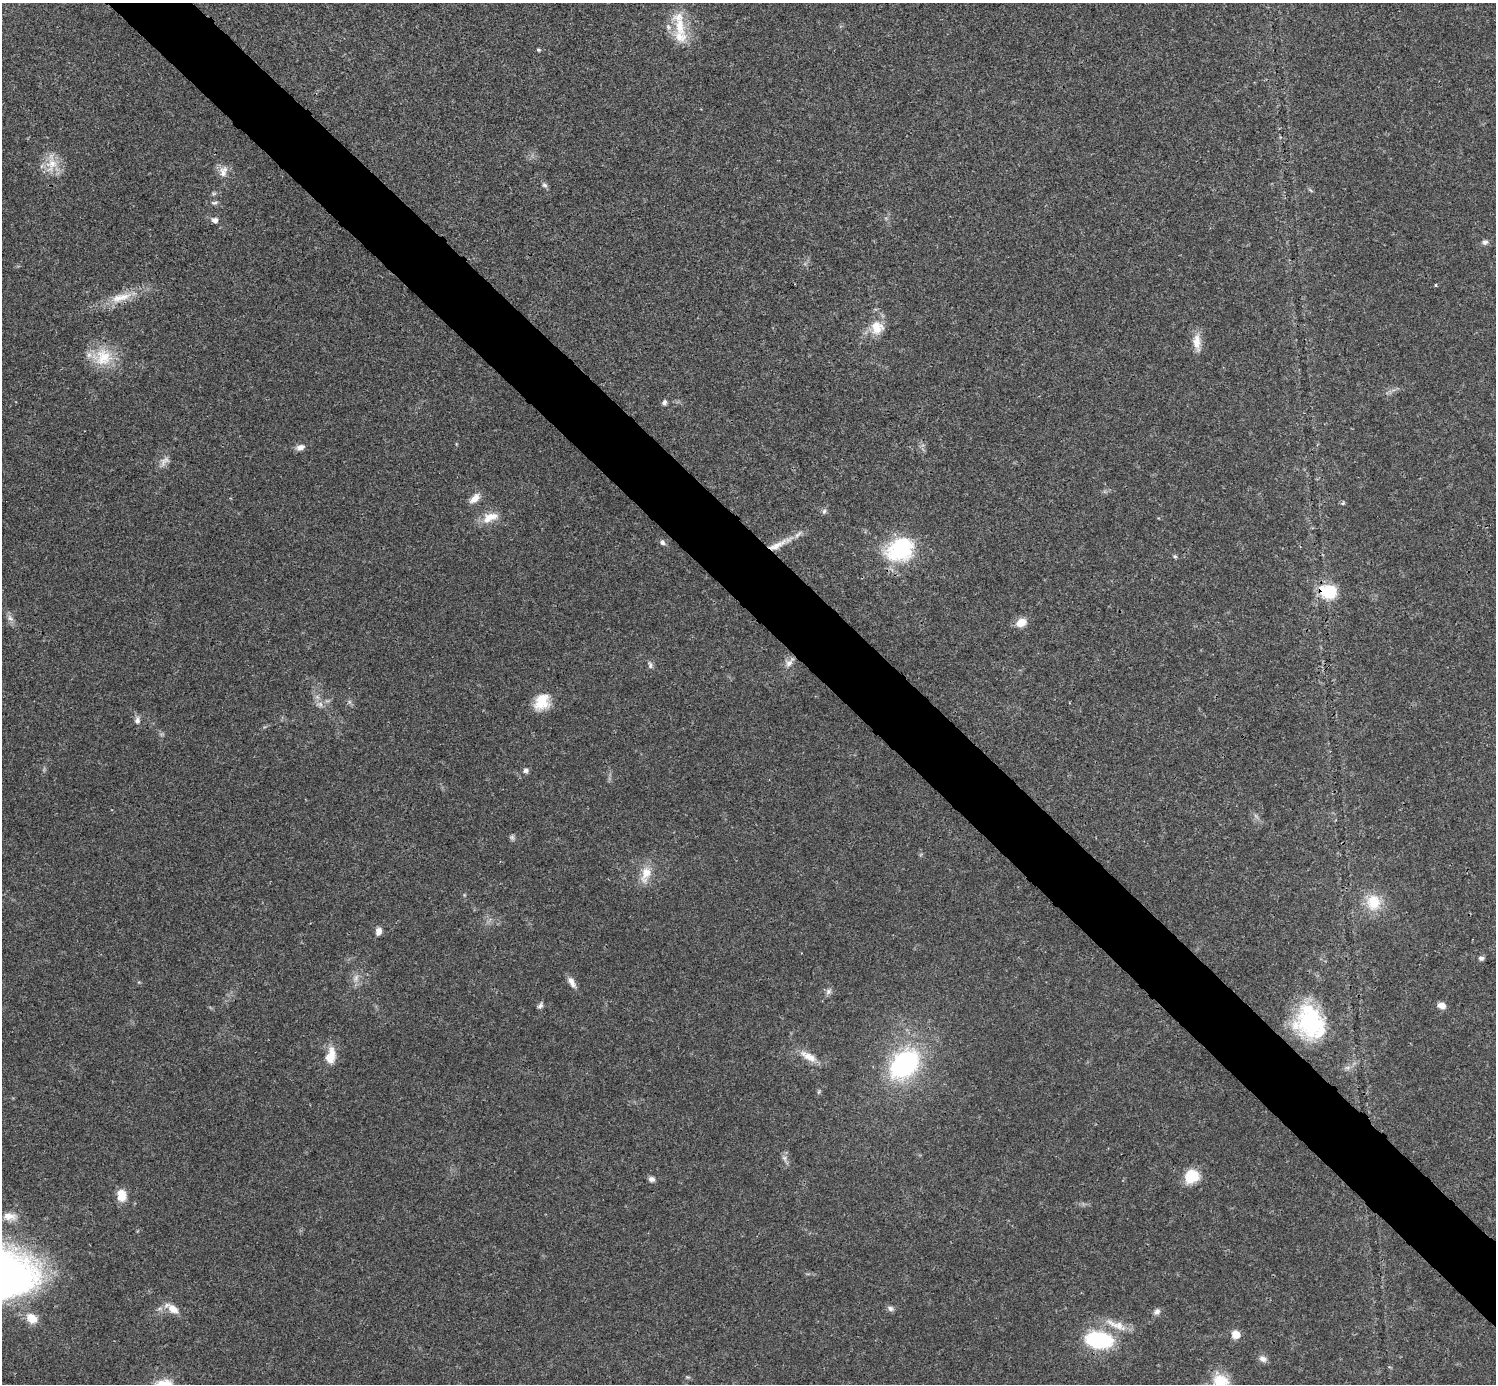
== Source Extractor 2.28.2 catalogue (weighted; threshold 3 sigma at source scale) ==
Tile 6 of 4 x 4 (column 2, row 2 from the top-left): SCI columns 1495-2988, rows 2921-4302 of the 5984 x 5984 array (HDU 1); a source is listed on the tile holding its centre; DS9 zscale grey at full resolution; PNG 1498 x 1386 px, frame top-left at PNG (2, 3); no overlay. Shown black and unused: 5% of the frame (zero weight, under 3 of 4 exposures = <1% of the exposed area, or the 3 px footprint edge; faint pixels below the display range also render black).
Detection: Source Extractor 2.28.2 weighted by HDU 2 'WHT'; one run over the whole footprint, this tile lists its part. Background 0.021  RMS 0.0022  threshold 0.00997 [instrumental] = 3 sigma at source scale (4.5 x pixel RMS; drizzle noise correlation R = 1.50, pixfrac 1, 0.05/0.05 arcsec/px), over >= 5 px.
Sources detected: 68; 2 too faint to see at this stretch — not listed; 4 inside a brighter listed object's ellipse — not listed separately; the other 62 listed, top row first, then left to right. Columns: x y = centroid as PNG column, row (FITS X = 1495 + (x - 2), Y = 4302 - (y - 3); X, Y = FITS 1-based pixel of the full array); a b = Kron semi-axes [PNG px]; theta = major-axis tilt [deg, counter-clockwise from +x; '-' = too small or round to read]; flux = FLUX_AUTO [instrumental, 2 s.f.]
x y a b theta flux
680 26 32 15 -79 7.3
538 50 5 4 - 0.3
51 163 30 15 85 4.8
223 171 17 10 71 2.1
544 185 8 6 -46 0.58
1311 190 9 3 -40 0.32
214 203 11 5 3 0.61
215 220 7 6 - 1.1
1485 242 8 7 - 0.75
1436 285 3 3 - 0.28
120 297 32 11 16 4.9
877 328 19 18 - 4.5
1197 342 24 10 -85 2.9
103 357 29 25 7 7.7
664 402 7 6 - 0.65
300 447 11 7 20 1.2
164 461 17 9 46 1.5
475 498 15 8 46 2
1343 503 5 4 - 0.42
824 511 7 5 68 0.54
490 517 24 12 21 3.6
662 542 8 6 -48 0.66
777 545 31 8 28 4.3
900 549 34 27 28 18
1175 556 6 5 - 0.34
1328 591 24 19 -16 7.3
10 618 11 7 -61 1
1021 622 13 9 25 2.7
789 662 16 8 51 1.6
650 665 11 6 -83 0.7
542 702 21 16 54 5.3
320 704 10 8 -22 1.2
137 720 10 7 86 0.99
526 771 6 6 - 0.86
646 874 26 13 71 3.9
1374 902 20 18 -86 6.4
379 931 9 7 78 1.3
1481 958 7 5 2 0.57
356 978 12 8 71 1.5
572 982 16 7 -61 1.5
828 991 9 8 - 0.8
540 1005 10 5 61 0.61
1442 1006 8 7 - 1.7
1310 1021 37 31 -87 21
332 1053 23 11 -81 3
808 1057 25 9 -29 3.2
905 1064 27 19 46 40
1348 1068 9 6 -5 0.8
785 1158 8 8 - 0.87
1192 1176 17 15 36 5.7
651 1179 7 6 - 0.82
122 1195 12 9 -79 3.6
9 1216 19 10 -5 2.4
890 1308 9 7 -22 0.73
173 1309 18 11 -36 2.7
1157 1312 10 7 49 0.9
32 1318 16 12 -37 3.1
1116 1325 36 10 -22 3.7
1236 1334 9 8 - 2.5
1099 1340 21 12 -8 27
1263 1359 11 8 -33 1.2
1221 1381 23 18 -35 6.3
Overlapping masked pixels (flux is a lower limit): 2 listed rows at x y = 777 545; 1328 591
Isophote crosses this tile's border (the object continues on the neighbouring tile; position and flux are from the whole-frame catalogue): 1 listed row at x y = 1221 1381